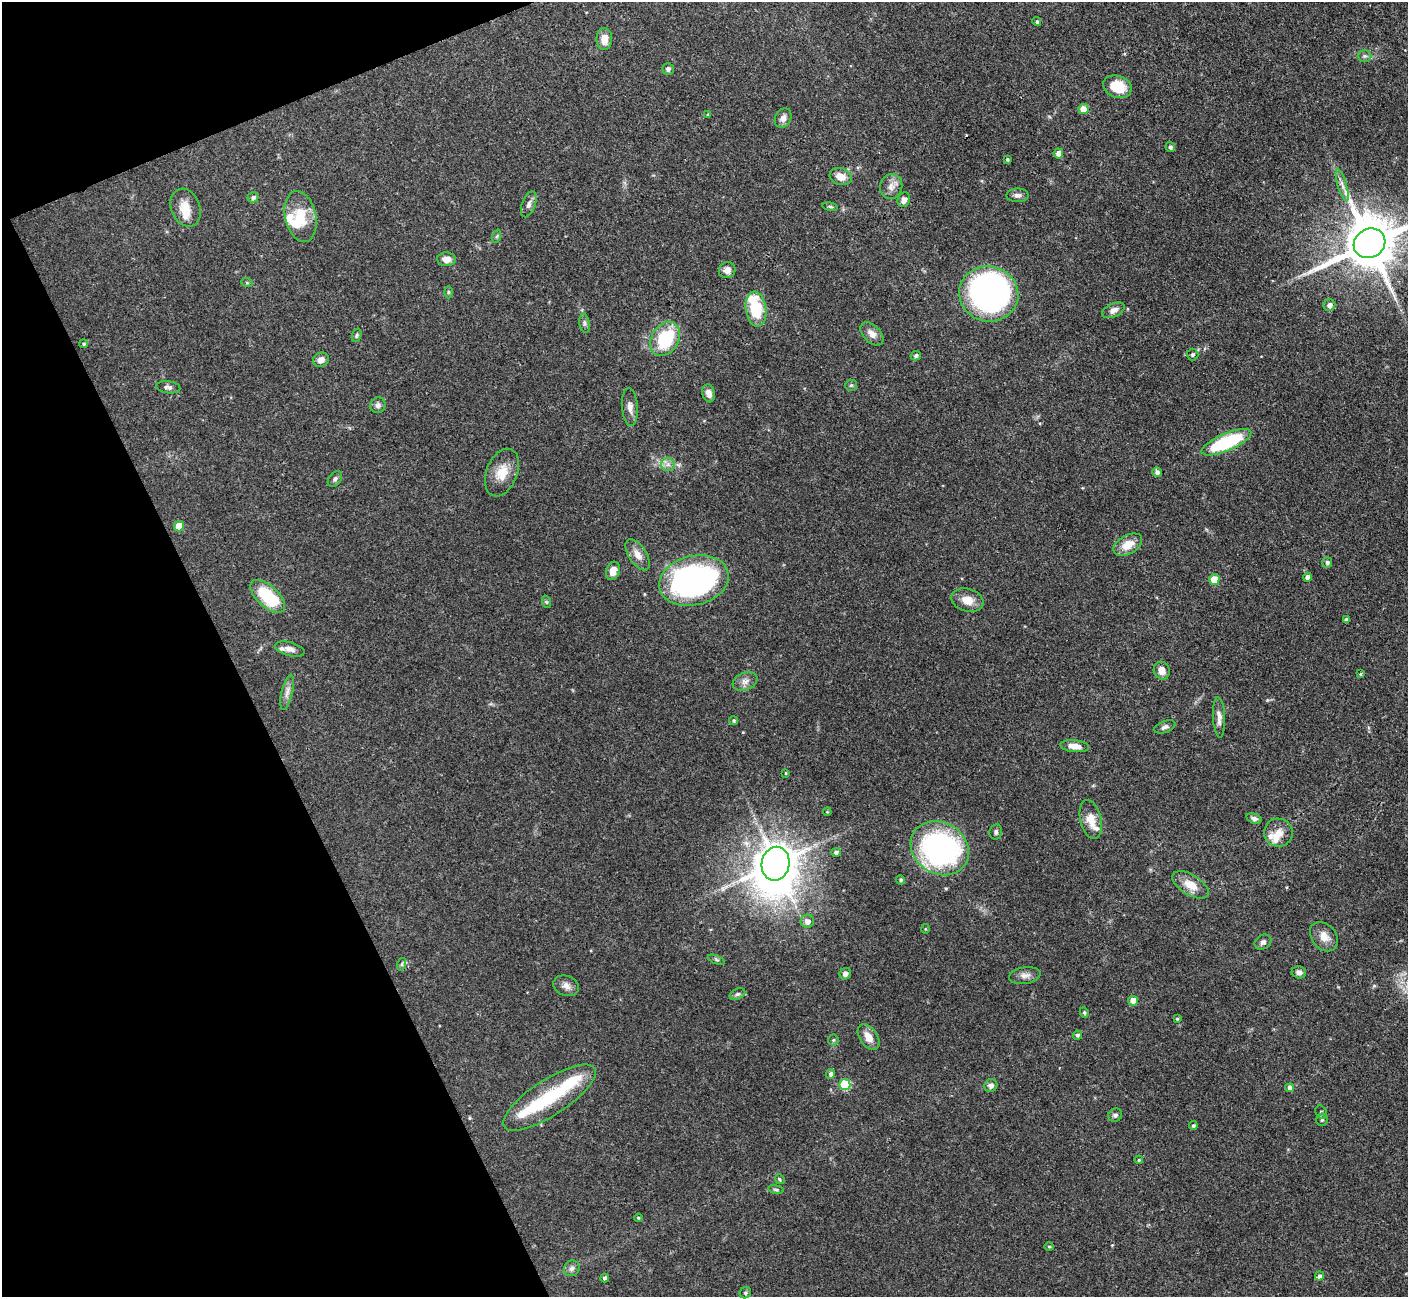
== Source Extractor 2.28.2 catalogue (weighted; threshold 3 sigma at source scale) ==
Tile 5 of 4 x 4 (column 1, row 2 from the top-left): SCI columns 3-1408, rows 2745-4039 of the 5629 x 5618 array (HDU 1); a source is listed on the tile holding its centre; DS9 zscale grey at full resolution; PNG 1410 x 1299 px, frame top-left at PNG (2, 2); each listed source drawn as its Kron ellipse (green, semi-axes under 4 px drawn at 4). Shown black and unused: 20% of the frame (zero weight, under 3 of 4 exposures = <1% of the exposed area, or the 3 px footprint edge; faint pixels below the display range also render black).
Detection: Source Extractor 2.28.2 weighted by HDU 2 'WHT'; one run over the whole footprint, this tile lists its part. Background 0.0876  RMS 0.0036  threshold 0.0162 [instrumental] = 3 sigma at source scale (4.5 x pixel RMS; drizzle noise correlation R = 1.50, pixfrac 1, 0.05/0.05 arcsec/px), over >= 5 px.
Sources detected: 128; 3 inside a brighter object's white glare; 1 cosmic-ray / hot-pixel residue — neither listed nor drawn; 8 inside a brighter listed object's ellipse — not listed separately; the other 116 listed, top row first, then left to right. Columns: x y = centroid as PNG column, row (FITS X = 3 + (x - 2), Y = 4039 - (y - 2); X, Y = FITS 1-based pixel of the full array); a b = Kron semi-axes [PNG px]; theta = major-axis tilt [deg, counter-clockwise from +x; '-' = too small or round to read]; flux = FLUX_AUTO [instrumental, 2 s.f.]
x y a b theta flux
1037 22 4 4 - 0.69
604 39 11 8 90 3.8
1365 56 7 5 1 0.84
668 69 6 5 - 0.84
1117 87 14 11 -19 8.1
1084 109 5 5 - 6
708 115 4 4 - 0.61
783 118 10 7 60 2.1
1170 147 5 4 - 1.1
1058 153 5 4 - 1.9
1007 159 4 3 - 0.58
841 176 11 8 -19 3.7
1342 185 16 4 -74 1.8
891 187 13 11 73 2.8
1018 195 11 7 1 1.4
253 197 5 5 - 0.93
904 200 7 6 - 2.1
529 204 13 6 70 1.6
830 207 8 4 -9 0.55
185 208 19 14 -68 5.6
301 216 26 15 -78 11
497 236 7 4 71 0.51
1370 243 16 14 30 2200
446 259 9 7 -3 2.5
727 270 8 8 - 2.3
247 283 6 3 -19 0.41
448 292 6 4 90 0.5
989 294 30 27 -13 130
1329 305 6 6 - 1.8
756 309 17 10 -83 15
1113 310 12 6 24 2
585 323 10 5 -80 0.91
872 334 14 8 -45 2.7
357 335 7 4 73 0.59
665 339 18 13 59 20
84 344 4 4 - 0.52
1192 355 6 6 - 0.71
916 356 5 4 - 0.69
321 360 8 7 - 2.4
851 385 6 5 - 0.61
168 387 12 6 -7 1.3
709 393 9 6 -74 2.1
378 405 8 7 - 1.4
630 407 19 8 -85 2.3
1226 442 27 8 23 28
668 464 7 6 - 1.5
502 472 25 15 68 6.6
1157 472 5 5 - 1.1
335 479 9 6 53 0.95
179 526 5 5 - 6.7
1128 545 16 9 29 5.3
638 555 17 8 -58 3.2
1327 563 5 5 - 0.79
613 571 9 6 71 3.1
1307 577 4 4 - 2
1214 580 5 5 - 8.6
694 581 35 24 14 110
268 596 21 10 -42 18
967 600 16 11 -17 4.6
547 602 6 4 -70 0.51
1346 620 4 3 - 0.91
290 649 15 6 -15 2
1162 671 9 8 - 2.8
1360 674 3 3 - 0.4
745 681 13 8 21 2.2
287 692 18 5 77 2
1219 717 20 6 -87 2.3
734 721 4 4 - 0.61
1165 727 11 5 20 1.2
1075 746 14 6 -6 3.4
786 773 4 3 - 0.36
827 812 4 3 - 0.32
1254 818 8 5 -15 1.1
1091 819 20 10 -77 4.8
996 832 8 6 79 0.93
1278 832 14 14 - 4.1
940 848 30 25 -32 97
836 852 4 4 - 0.99
776 864 17 14 79 1100
901 880 5 4 - 0.63
1191 885 20 10 -32 5.4
807 921 6 6 - 2.2
925 929 5 3 - 0.34
1324 937 16 12 -49 3.7
1263 942 9 7 31 1.2
716 960 9 3 -21 0.57
402 964 6 4 72 0.59
1299 972 7 6 - 1.5
845 974 6 5 - 1.4
1025 976 16 8 9 2.1
566 986 13 10 -19 2.2
737 994 8 5 25 0.85
1133 1001 5 5 - 4.4
1084 1012 5 4 - 0.61
1177 1019 3 3 - 0.45
1077 1035 4 4 - 0.87
869 1037 14 9 -56 3.4
833 1040 5 5 - 0.58
831 1074 5 4 - 1.1
845 1085 5 5 - 22
991 1085 7 6 - 1.5
1289 1088 4 4 - 1.4
549 1098 54 18 33 24
1321 1112 7 5 -63 0.68
1115 1115 7 6 - 1.1
1322 1120 6 5 - 0.77
1193 1126 4 4 - 0.73
1139 1160 4 3 - 0.42
780 1179 5 4 - 0.49
776 1189 8 4 -9 0.58
638 1218 4 3 - 0.42
1049 1247 4 4 - 0.45
572 1268 8 7 - 1.4
1319 1276 4 4 - 1.2
605 1278 4 4 - 1.3
745 1293 6 5 - 0.71
Isophote crosses this tile's border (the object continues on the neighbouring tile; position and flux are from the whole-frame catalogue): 1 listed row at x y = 1370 243